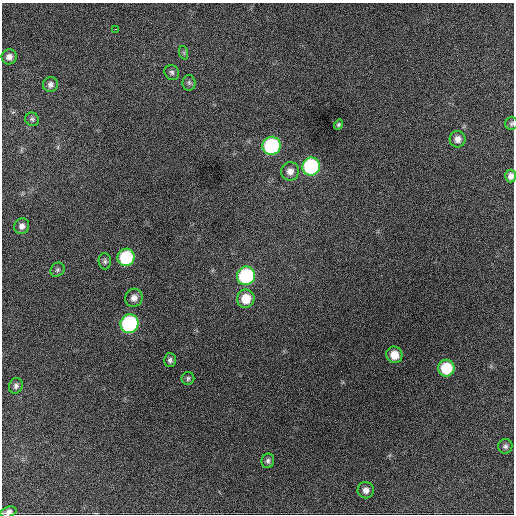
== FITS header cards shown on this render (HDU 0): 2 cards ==
NAXIS1  =                  512 / Axis length
NAXIS2  =                  512 / Axis length

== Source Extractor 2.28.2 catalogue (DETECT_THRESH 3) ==
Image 512 x 512 px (HDU 0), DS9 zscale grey, 1 PNG px = 1 image px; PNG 516 x 516 px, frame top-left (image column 1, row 512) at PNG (2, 3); each listed source drawn as its Kron ellipse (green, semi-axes under 4 px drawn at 4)
Background 885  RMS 23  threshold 69.6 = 3 sigma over >= 5 px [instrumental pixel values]
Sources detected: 31; all 31 listed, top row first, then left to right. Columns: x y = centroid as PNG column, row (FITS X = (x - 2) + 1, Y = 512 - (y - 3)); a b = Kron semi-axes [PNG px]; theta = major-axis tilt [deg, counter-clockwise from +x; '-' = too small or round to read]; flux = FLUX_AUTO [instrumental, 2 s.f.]
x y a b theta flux
116 29 3 2 - 2900
184 53 7 4 -72 2600
9 57 7 7 - 8900
172 72 8 7 - 4200
189 83 8 6 -89 4000
50 84 7 7 - 5500
32 119 7 6 - 3300
512 124 6 6 - 2800
338 125 5 4 - 2800
458 139 8 8 - 9600
272 146 9 9 - 200000
311 166 9 9 - 200000
290 171 9 9 - 11000
511 176 6 5 - 7900
22 226 8 7 - 7000
126 257 9 8 - 100000
105 261 8 6 -85 4100
57 270 7 6 - 3600
246 276 9 9 - 160000
134 298 9 8 - 9600
246 299 9 9 - 30000
129 324 9 9 - 240000
394 355 8 8 - 20000
170 360 7 6 - 4500
446 368 8 8 - 60000
188 378 6 6 - 3300
16 386 8 6 68 4800
505 446 7 7 - 4400
268 461 7 6 - 4400
366 490 8 8 - 8700
8 512 8 5 16 6400
At the frame edge (FLAGS 8, measured only in part): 3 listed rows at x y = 512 124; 511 176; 8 512